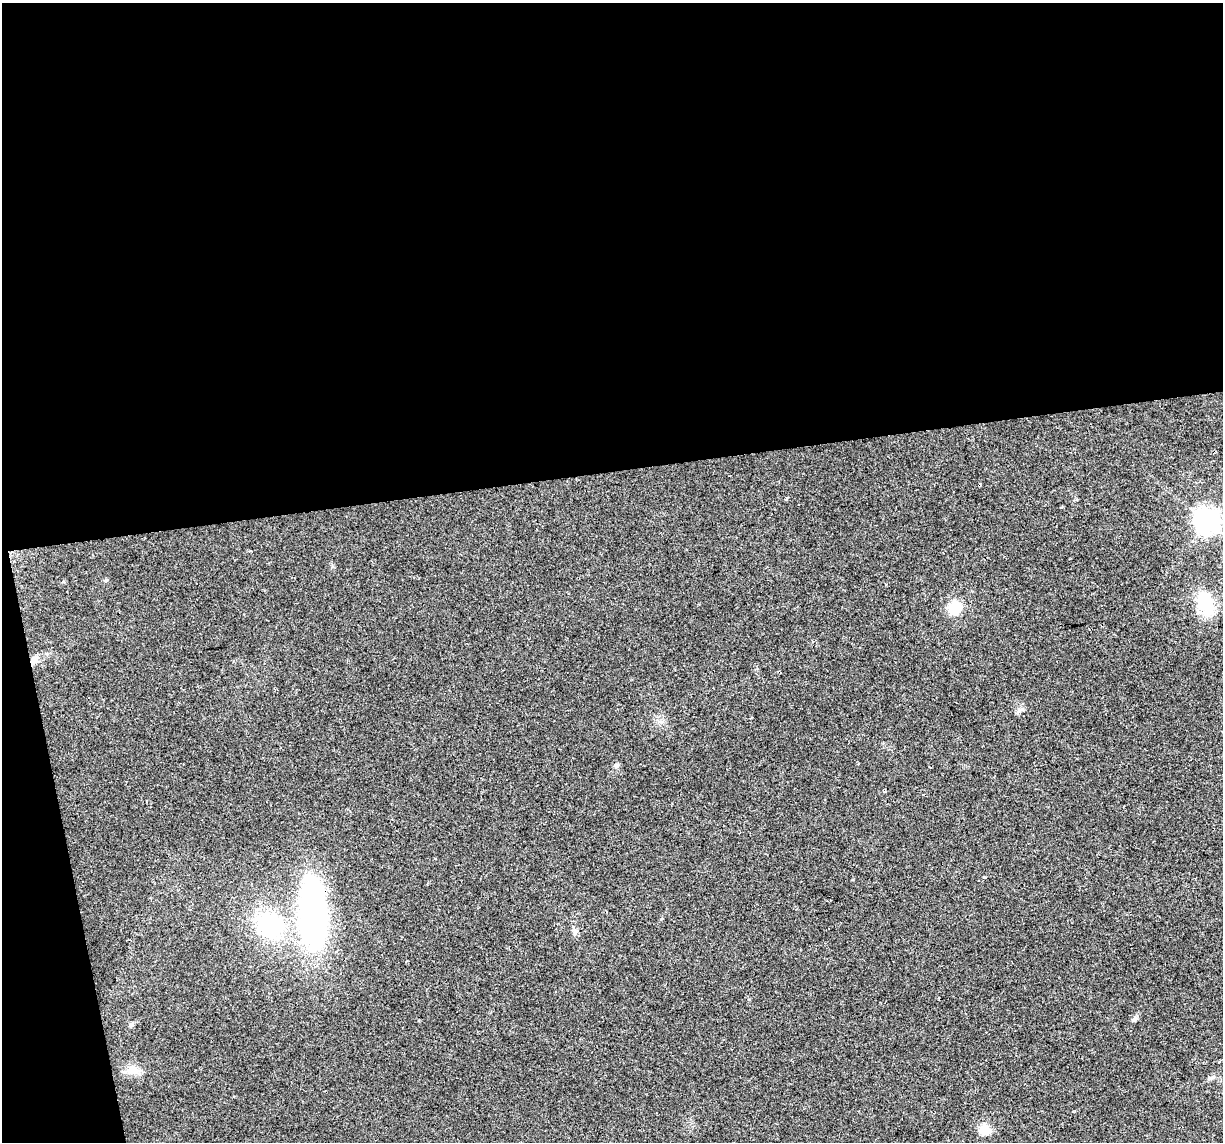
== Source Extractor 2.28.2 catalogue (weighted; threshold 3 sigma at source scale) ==
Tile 1 of 4 x 4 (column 1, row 1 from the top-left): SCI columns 1-1221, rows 3492-4631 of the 4883 x 4659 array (HDU 1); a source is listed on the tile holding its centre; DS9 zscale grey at full resolution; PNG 1225 x 1144 px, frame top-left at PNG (2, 3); no overlay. Shown black and unused: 44% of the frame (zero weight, under 2 of 3 exposures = <1% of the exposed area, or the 3 px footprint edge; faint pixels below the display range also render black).
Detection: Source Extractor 2.28.2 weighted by HDU 2 'WHT'; one run over the whole footprint, this tile lists its part. Background 0.0499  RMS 0.0068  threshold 0.0307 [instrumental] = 3 sigma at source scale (4.5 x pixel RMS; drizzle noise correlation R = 1.50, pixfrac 1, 0.0396/0.0396 arcsec/px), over >= 5 px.
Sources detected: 13; all 13 listed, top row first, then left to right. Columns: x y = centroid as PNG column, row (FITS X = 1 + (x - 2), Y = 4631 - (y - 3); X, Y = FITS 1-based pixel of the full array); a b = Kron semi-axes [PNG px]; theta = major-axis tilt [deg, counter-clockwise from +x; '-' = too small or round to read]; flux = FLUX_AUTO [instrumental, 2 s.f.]
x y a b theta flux
786 499 4 3 - 1.1
1207 521 8 7 - 600
1205 603 31 19 -71 25
955 608 16 14 51 14
34 661 10 9 - 4.4
616 765 7 5 45 1.5
984 878 4 3 - 0.83
313 915 77 30 -88 180
270 925 31 25 -46 58
131 1025 6 5 - 1.5
133 1071 19 11 -4 7.7
1211 1078 7 4 2 1.3
985 1129 5 5 - 36
Overlapping masked pixels (flux is a lower limit): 2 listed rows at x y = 34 661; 313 915
Unlisted compact peaks at least as high as the median listed source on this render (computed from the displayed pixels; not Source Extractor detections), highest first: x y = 1135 1018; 106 580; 661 919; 332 566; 575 933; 1022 709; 1076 499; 853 879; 250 551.